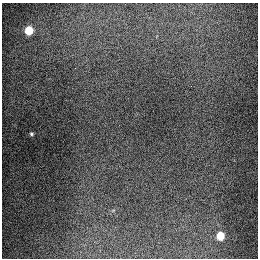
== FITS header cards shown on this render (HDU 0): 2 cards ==
NAXIS1  =                  256
NAXIS2  =                  256

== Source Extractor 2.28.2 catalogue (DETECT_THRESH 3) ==
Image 256 x 256 px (HDU 0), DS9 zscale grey, 1 PNG px = 1 image px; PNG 260 x 260 px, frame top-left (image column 1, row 256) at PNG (2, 3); no overlay
Background 1290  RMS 26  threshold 79.3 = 3 sigma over >= 5 px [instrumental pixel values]
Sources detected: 3; all 3 listed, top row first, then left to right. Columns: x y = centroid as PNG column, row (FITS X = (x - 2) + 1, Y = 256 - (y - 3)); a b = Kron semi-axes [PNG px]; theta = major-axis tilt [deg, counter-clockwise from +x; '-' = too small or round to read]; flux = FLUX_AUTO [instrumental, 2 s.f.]
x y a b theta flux
29 30 5 5 - 92000
31 134 4 4 - 3000
220 236 5 5 - 70000